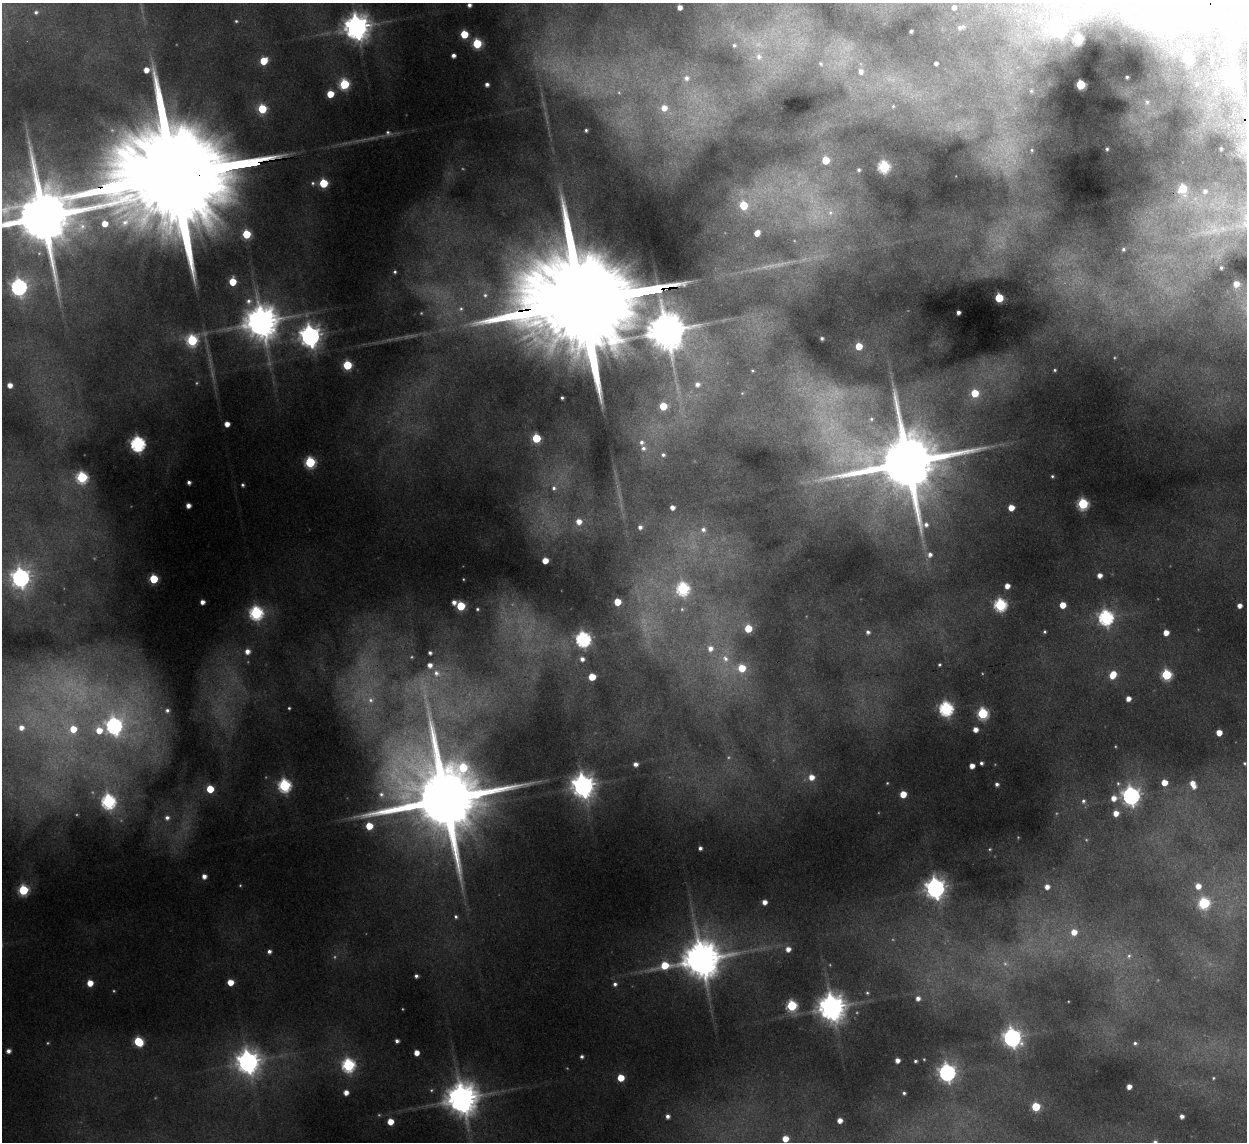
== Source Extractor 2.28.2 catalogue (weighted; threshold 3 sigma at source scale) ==
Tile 10 of 4 x 4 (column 2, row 3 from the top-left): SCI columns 1297-2541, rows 1294-2433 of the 5082 x 4980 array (HDU 1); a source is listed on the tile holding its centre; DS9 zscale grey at full resolution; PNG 1249 x 1144 px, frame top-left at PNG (2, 3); no overlay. Shown black and unused: <1% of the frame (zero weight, under 2 of 3 exposures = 3% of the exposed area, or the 3 px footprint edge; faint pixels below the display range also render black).
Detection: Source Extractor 2.28.2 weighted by HDU 2 'WHT'; one run over the whole footprint, this tile lists its part. Background 0.189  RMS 0.016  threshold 0.0721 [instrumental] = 3 sigma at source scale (4.5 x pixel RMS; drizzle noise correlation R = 1.50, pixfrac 1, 0.05/0.05 arcsec/px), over >= 5 px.
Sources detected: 287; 58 too faint to see at this stretch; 1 inside a brighter object's white glare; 1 long thin detection or spike segment (spike, bleed or trail) — not listed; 14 inside a brighter listed object's ellipse — not listed separately; the other 213 listed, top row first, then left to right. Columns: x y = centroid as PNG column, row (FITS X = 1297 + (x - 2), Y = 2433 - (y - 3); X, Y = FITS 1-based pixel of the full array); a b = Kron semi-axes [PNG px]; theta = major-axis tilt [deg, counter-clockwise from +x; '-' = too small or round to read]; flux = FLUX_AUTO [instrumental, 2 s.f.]
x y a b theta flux
469 5 4 4 - 7.3
680 7 4 4 - 13
954 7 5 4 - 9.1
1204 9 63 40 -50 3700
36 12 7 7 - 7.2
236 21 5 4 - 2.9
357 27 9 9 - 2700
961 27 13 7 14 10
1060 29 8 7 - 280
911 31 4 3 - 3.1
464 34 5 5 - 72
1078 39 5 5 - 200
477 43 6 6 - 130
734 45 7 6 - 6.3
453 55 4 4 - 8.9
759 57 18 15 -69 45
1189 59 7 6 - 89
264 61 5 5 - 60
936 63 4 4 - 5.4
821 64 8 6 -63 6
555 68 42 25 83 120
861 71 8 7 - 11
1127 77 3 3 - 1.8
686 78 10 10 - 17
344 84 6 6 - 150
487 84 4 4 - 7.9
1197 84 12 10 22 16
1081 85 5 5 - 150
1215 92 21 14 89 51
330 94 5 5 - 43
1147 102 5 4 - 2.8
893 106 4 4 - 2.2
664 108 7 7 - 23
262 109 6 6 - 100
586 130 4 3 - 3.9
1107 149 3 3 - 2.1
1221 149 3 3 - 2.9
1007 153 71 55 75 260
884 167 6 6 - 240
859 170 5 5 - 4.1
173 176 100 20 9 130000
313 183 7 6 - 5.3
323 183 5 5 - 100
1183 189 9 6 -85 92
744 205 8 7 - 66
815 211 80 41 -74 270
42 217 63 33 4 21000
105 224 5 5 - 27
1214 229 87 40 12 270
757 233 6 5 - 21
246 234 6 5 - 90
1123 249 6 5 - 5.1
395 272 5 5 - 3.8
233 282 6 5 - 52
1236 284 5 5 - 20
19 287 8 7 - 690
485 295 9 9 - 10
999 298 5 5 - 77
587 301 94 22 9 120000
461 309 9 8 - 8.8
958 312 4 3 - 6.8
261 322 12 12 - 4700
666 331 11 11 - 6800
310 336 8 8 - 1700
822 338 3 3 - 3.6
192 340 6 6 - 210
859 346 5 5 - 39
347 365 5 5 - 120
1055 370 3 3 - 2.8
752 371 3 3 - 1.8
697 384 7 6 - 9.5
10 385 5 5 - 15
742 393 4 3 - 1.5
975 393 6 6 - 55
562 398 3 3 - 3.3
663 406 5 5 - 59
871 419 12 9 40 17
227 424 4 4 - 17
536 438 5 5 - 100
138 444 7 6 - 540
643 448 8 8 - 9.5
663 455 6 6 - 5.4
310 462 6 6 - 190
906 462 32 19 -1 24000
1052 476 4 3 - 2.9
82 477 6 6 - 210
189 482 4 4 - 6.7
243 485 4 3 - 3.5
554 488 9 8 - 13
1083 504 6 6 - 200
188 506 4 4 - 12
672 507 4 4 - 10
1011 508 5 5 - 26
579 522 7 7 - 20
640 527 5 5 - 6.7
703 530 8 7 - 8.9
930 555 8 7 - 12
545 560 5 5 - 27
1100 575 5 5 - 13
21 578 8 8 - 1100
154 579 5 5 - 100
1007 586 5 4 - 16
683 589 7 7 - 310
202 602 4 4 - 11
454 602 5 4 - 10
617 602 5 5 - 46
1000 605 6 6 - 310
1063 605 5 5 - 30
461 606 5 5 - 96
1239 606 4 4 - 11
477 609 3 3 - 2.7
682 609 8 7 - 6.7
256 613 7 7 - 340
1106 618 7 7 - 480
748 628 6 5 - 50
868 632 7 7 - 6.4
1045 632 4 4 - 3
1166 633 5 5 - 19
583 639 7 6 - 520
247 651 7 7 - 16
430 653 4 4 - 5.3
725 658 29 22 79 91
582 659 6 6 - 9.7
939 665 3 3 - 2.9
436 673 12 11 - 20
1113 675 8 6 61 41
1166 675 6 6 - 170
592 677 5 5 - 42
70 684 59 25 -8 210
361 694 39 33 31 160
1128 699 5 4 - 14
289 708 3 3 - 2.6
946 709 7 6 - 440
167 710 6 6 - 5.8
983 713 6 6 - 180
114 726 10 9 - 590
21 728 9 9 - 20
73 729 12 11 - 53
975 729 5 4 - 14
99 730 10 10 - 35
1219 733 5 4 - 26
981 763 4 4 - 4.9
1245 763 3 3 - 2.2
636 764 5 4 - 9.2
972 766 5 5 - 16
811 777 7 6 - 21
1164 782 5 5 - 30
887 783 4 4 - 2.2
1118 783 7 7 - 5.4
1192 783 6 5 - 13
997 784 4 4 - 5.5
284 785 7 6 - 320
583 786 9 8 - 1900
210 789 5 5 - 54
381 794 11 9 -45 13
903 794 5 5 - 35
1131 796 8 7 - 980
1114 798 9 6 12 19
445 799 33 22 5 33000
1083 801 7 7 - 7.3
108 802 8 7 - 380
1116 813 6 6 - 20
167 818 9 8 - 12
369 826 5 5 - 46
700 848 4 4 - 6.2
990 849 5 4 - 2.3
204 876 5 5 - 12
1198 886 6 6 - 19
1047 887 5 4 - 11
935 888 8 7 - 1400
23 890 6 6 - 160
764 902 4 4 - 14
1204 903 7 6 - 210
456 917 6 6 - 4.7
1074 932 7 7 - 23
788 949 6 6 - 14
269 951 4 4 - 6.7
1129 956 9 8 - 9
701 960 12 11 - 6200
665 965 23 8 14 70
416 976 4 4 - 5.3
230 982 5 5 - 30
90 983 5 5 - 29
615 984 6 6 - 6.7
867 993 5 4 - 3.1
918 998 6 5 - 10
792 1006 6 6 - 180
832 1007 9 9 - 3100
1012 1038 8 7 - 950
397 1041 4 4 - 7.1
138 1042 6 5 - 110
1135 1043 5 5 - 4
8 1051 5 4 - 9.4
416 1053 5 4 - 20
582 1056 4 4 - 4.9
897 1060 4 4 - 12
915 1061 3 3 - 3.5
248 1062 10 9 - 1900
348 1065 7 6 - 330
947 1072 7 7 - 870
621 1078 5 5 - 43
1213 1078 4 3 - 2
1129 1087 5 4 - 14
346 1092 5 5 - 14
904 1093 4 3 - 3.5
462 1099 10 10 - 4000
1036 1107 5 5 - 88
667 1116 5 4 - 8.1
1182 1116 4 4 - 9
840 1120 5 4 - 14
390 1122 5 5 - 31
785 1139 5 5 - 28
1155 1142 7 6 - 7.3
Overlapping masked pixels (flux is a lower limit): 4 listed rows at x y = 1204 9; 173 176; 42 217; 587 301
Isophote crosses this tile's border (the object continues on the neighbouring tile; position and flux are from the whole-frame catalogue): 5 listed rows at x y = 1204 9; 173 176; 42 217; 785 1139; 1155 1142